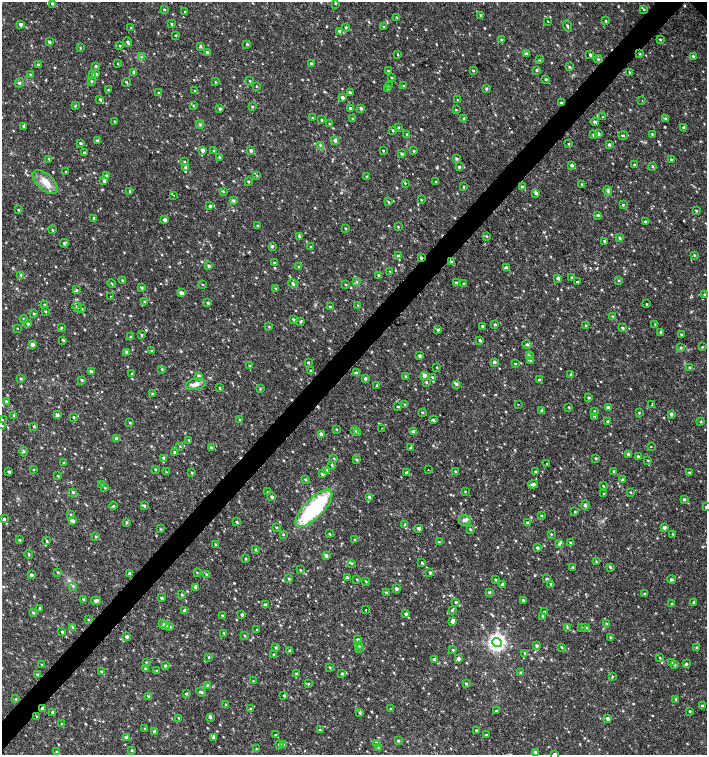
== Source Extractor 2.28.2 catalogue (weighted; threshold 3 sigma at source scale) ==
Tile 7 of 4 x 4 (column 3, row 2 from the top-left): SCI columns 3044-4453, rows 3013-4517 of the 6023 x 6029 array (HDU 1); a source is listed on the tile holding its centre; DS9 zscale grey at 2 x 2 block average (1 PNG px = mean of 2 x 2 image px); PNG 709 x 757 px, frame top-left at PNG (2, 2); each listed source drawn as its Kron ellipse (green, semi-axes under 4 px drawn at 4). Shown black and unused: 4% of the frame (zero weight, under 2 of 3 exposures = <1% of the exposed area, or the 3 px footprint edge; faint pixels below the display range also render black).
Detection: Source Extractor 2.28.2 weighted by HDU 2 'WHT'; one run over the whole footprint, this tile lists its part. Background 0.0179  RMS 0.0033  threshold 0.0149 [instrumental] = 3 sigma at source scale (4.5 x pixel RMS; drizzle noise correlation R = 1.50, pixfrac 1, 0.0396/0.0396 arcsec/px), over >= 5 px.
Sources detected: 866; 7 cosmic-ray / hot-pixel residue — neither listed nor drawn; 1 coinciding with a brighter row at this scale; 13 inside a brighter listed object's ellipse — not listed separately; of the other 845, all 500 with FLUX_AUTO >= 0.596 (the completeness limit of this list) listed and drawn (345 fainter detections not listed), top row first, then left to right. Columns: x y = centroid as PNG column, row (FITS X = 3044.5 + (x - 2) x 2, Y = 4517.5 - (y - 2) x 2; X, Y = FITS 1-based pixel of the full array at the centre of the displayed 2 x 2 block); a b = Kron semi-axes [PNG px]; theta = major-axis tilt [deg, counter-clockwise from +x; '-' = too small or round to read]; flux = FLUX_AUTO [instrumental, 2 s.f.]
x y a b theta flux
52 3 2 2 - 1
335 3 2 2 - 0.81
164 9 3 3 - 0.75
644 9 3 2 - 0.73
185 12 2 2 - 1.1
481 15 3 3 - 1.2
397 17 3 3 - 0.64
548 21 2 2 - 1.7
605 21 3 2 - 0.77
21 24 3 3 - 2.9
171 24 3 3 - 0.84
567 26 6 2 -70 1.2
346 27 3 2 - 0.85
384 27 3 2 - 0.6
131 28 3 2 - 0.65
339 31 3 3 - 1.3
176 35 3 2 - 0.62
501 40 3 3 - 1
660 40 3 3 - 0.89
49 42 3 2 - 1.6
127 42 5 2 - 1.6
247 44 3 2 - 1.1
120 46 3 2 - 0.65
200 46 3 3 - 1.2
80 48 3 2 - 0.64
207 52 3 3 - 1.9
398 54 4 2 - 0.62
526 54 3 3 - 1.3
640 54 3 2 - 0.6
590 55 3 3 - 1.4
693 56 3 3 - 1.1
141 57 3 3 - 0.78
598 59 4 3 - 0.87
540 60 3 3 - 0.67
118 63 3 2 - 0.6
311 63 3 2 - 1.1
38 65 3 3 - 0.99
96 66 2 2 - 1.4
569 67 3 3 - 0.82
473 70 3 2 - 0.89
536 70 3 3 - 0.99
388 71 3 2 - 0.62
134 72 3 2 - 3.8
629 72 2 2 - 0.85
30 74 3 2 - 0.89
92 74 3 3 - 0.68
95 74 3 3 - 1.5
392 77 3 2 - 0.73
546 79 3 3 - 0.79
92 81 3 2 - 1.2
250 81 2 2 - 0.74
127 82 4 2 - 0.95
215 82 3 2 - 0.6
19 83 5 3 - 1.2
256 86 3 2 - 0.66
389 86 3 3 - 0.78
404 86 3 2 - 0.63
388 89 4 3 - 1.5
486 89 3 3 - 0.95
108 90 3 2 - 1.3
195 91 3 3 - 0.75
159 93 3 2 - 0.86
350 93 3 3 - 1.9
342 98 3 2 - 2.9
100 99 3 2 - 1.2
457 100 3 2 - 0.63
642 101 2 2 - 0.7
561 103 2 2 - 1.7
75 106 4 3 - 0.77
193 106 4 3 - 0.85
252 107 3 2 - 0.89
220 108 2 2 - 1.5
350 108 2 2 - 1.6
361 108 3 2 - 1.8
456 110 2 2 - 0.77
603 117 3 2 - 0.7
312 118 3 2 - 0.69
464 118 4 3 - 1
666 118 4 3 - 1.2
352 119 3 2 - 0.74
322 120 3 2 - 0.76
115 122 2 2 - 1
595 122 4 3 - 1.8
200 124 4 3 - 0.93
329 124 3 2 - 0.61
23 126 4 3 - 1.4
398 127 3 3 - 0.82
684 128 3 3 - 2.5
393 130 3 3 - 0.89
407 134 3 3 - 1
598 134 3 3 - 2.3
652 134 3 2 - 0.71
593 135 3 3 - 0.96
623 135 5 3 - 0.9
97 140 3 3 - 1.3
335 140 3 3 - 2.1
80 143 3 2 - 1.2
569 144 3 3 - 0.71
320 145 3 3 - 0.92
609 145 3 2 - 1.5
202 150 3 3 - 4.4
250 150 3 3 - 1.8
214 151 2 2 - 1.1
383 151 2 2 - 0.85
414 151 3 3 - 0.68
84 153 3 2 - 1.7
402 154 3 3 - 1.2
219 157 3 3 - 1
456 158 3 2 - 1.4
49 159 3 2 - 0.79
671 160 3 3 - 1.3
184 162 2 2 - 0.99
572 165 3 3 - 1.9
635 165 2 2 - 1.5
652 166 3 3 - 0.77
459 167 3 2 - 1.3
186 168 3 3 - 3.8
66 172 2 2 - 0.77
257 175 3 2 - 0.6
106 176 3 3 - 2.4
367 177 3 2 - 1.4
104 181 3 3 - 2.2
248 181 3 2 - 0.94
45 182 15 8 -43 9.3
436 182 3 2 - 0.73
405 183 3 3 - 0.76
582 184 3 2 - 1
463 187 3 2 - 0.63
522 187 3 2 - 1.1
130 191 3 2 - 0.89
223 191 3 3 - 0.93
608 191 5 3 - 1.2
536 193 4 3 - 1.6
174 195 2 2 - 1.4
233 200 3 3 - 1.3
421 200 3 2 - 0.66
388 202 3 2 - 0.8
623 205 3 2 - 0.77
210 206 3 3 - 1.9
18 210 3 2 - 0.75
696 211 3 2 - 0.68
598 215 4 3 - 1.5
94 218 2 2 - 1
165 220 3 3 - 2.8
645 222 3 3 - 0.92
258 226 3 2 - 1
398 227 3 2 - 0.61
345 228 2 2 - 0.76
52 230 3 2 - 0.75
299 236 3 3 - 1.1
486 236 3 2 - 0.66
620 238 3 3 - 1.2
604 241 3 3 - 1
64 243 4 3 - 1.4
272 246 3 2 - 1.5
310 247 3 2 - 0.64
694 255 3 3 - 0.75
398 256 3 3 - 1.8
421 258 2 2 - 1.3
451 262 3 2 - 1.3
274 263 3 2 - 0.69
209 266 3 2 - 1.4
298 267 3 2 - 0.6
506 268 3 2 - 3
390 271 2 2 - 1.3
21 275 4 3 - 1.1
378 275 3 3 - 1.1
572 277 2 2 - 1
558 278 3 3 - 2.8
619 280 3 2 - 0.6
122 281 3 2 - 1.2
577 281 2 2 - 2.4
357 282 3 3 - 0.71
112 283 5 2 - 0.62
456 283 3 3 - 1.3
202 284 3 2 - 0.6
293 284 5 3 - 1.3
345 284 3 2 - 0.65
463 284 3 2 - 0.66
141 288 3 3 - 1.3
275 288 3 2 - 0.85
76 290 3 3 - 0.69
181 293 4 3 - 4
704 294 3 3 - 0.79
110 296 2 2 - 1.2
145 302 3 3 - 2.2
208 303 3 2 - 1.4
646 304 2 2 - 0.69
45 305 3 2 - 1.4
358 305 3 2 - 0.6
77 307 5 3 - 1.1
330 307 3 3 - 1.3
82 309 2 2 - 0.7
46 311 3 3 - 0.76
34 313 3 3 - 0.83
613 316 3 2 - 0.62
24 319 4 3 - 1
293 319 3 2 - 1.1
301 321 3 3 - 1.2
28 324 3 3 - 1.7
495 324 3 3 - 1.1
655 324 3 2 - 0.62
482 326 2 2 - 1
586 326 3 2 - 1.1
269 327 3 2 - 0.63
17 328 2 2 - 0.88
61 328 4 3 - 0.8
622 328 3 2 - 1.2
438 330 3 3 - 1.1
661 332 3 3 - 1.3
141 335 3 3 - 0.81
681 335 2 2 - 0.84
131 337 4 3 - 1.7
63 340 3 2 - 1.1
480 340 3 3 - 1.3
32 344 3 3 - 3.7
527 344 5 3 - 1.4
681 347 3 3 - 0.75
702 347 3 2 - 0.67
152 351 3 2 - 0.97
127 352 3 3 - 2.7
529 355 3 3 - 0.65
419 356 3 3 - 1.6
531 361 4 3 - 1.4
308 362 3 2 - 0.95
494 362 3 3 - 1.5
515 364 2 2 - 0.78
250 366 2 2 - 1
437 367 3 2 - 0.65
690 367 3 2 - 1.1
162 369 3 2 - 0.76
91 371 4 3 - 1.6
310 371 3 3 - 1.1
356 373 3 3 - 3
132 374 2 2 - 1.5
571 375 3 3 - 1.1
199 376 3 3 - 3
406 376 3 3 - 1.1
425 376 3 3 - 4.8
432 377 3 3 - 1.2
21 379 3 2 - 1.1
365 379 3 3 - 2
81 380 3 2 - 1.1
539 380 3 2 - 2.1
426 382 3 3 - 1
196 384 10 5 14 4.5
457 384 3 3 - 1.1
377 386 3 3 - 0.94
219 388 3 2 - 0.66
260 388 3 3 - 0.67
152 393 3 2 - 0.88
589 398 4 3 - 1.2
7 402 3 3 - 1.6
518 404 2 2 - 2.6
405 405 3 3 - 0.89
652 405 3 2 - 1.1
398 407 3 3 - 0.84
569 407 3 2 - 0.72
608 408 3 3 - 2.1
542 410 3 3 - 1.7
594 411 3 2 - 0.79
422 412 3 3 - 0.8
639 413 2 2 - 0.74
671 414 3 2 - 2
57 415 4 3 - 2.4
14 416 3 3 - 1.3
595 416 3 3 - 0.87
74 417 3 2 - 0.77
2 420 2 2 - 0.62
240 420 3 2 - 1.1
433 420 3 2 - 1.3
608 421 2 2 - 0.9
130 422 2 2 - 0.82
701 422 3 3 - 0.67
2 426 2 2 - 0.94
34 427 3 2 - 0.86
381 428 2 2 - 1.1
336 429 3 3 - 0.65
355 430 3 3 - 1.1
357 432 3 3 - 1.2
413 432 3 3 - 3.4
321 434 3 3 - 2.8
116 439 3 2 - 2.8
189 440 3 2 - 0.65
180 446 3 2 - 0.63
651 446 2 2 - 0.6
211 447 3 2 - 0.9
411 448 3 3 - 1.5
24 451 5 2 - 0.79
175 452 3 3 - 2.7
629 454 3 2 - 2.3
638 456 2 2 - 1.1
164 458 3 3 - 2.4
334 458 3 3 - 0.68
596 458 3 2 - 0.88
357 460 3 3 - 0.86
648 460 3 2 - 0.8
64 463 3 2 - 0.85
547 464 3 3 - 0.64
331 465 3 3 - 0.75
155 469 3 2 - 0.84
33 470 2 2 - 0.7
327 470 3 3 - 0.79
428 470 2 2 - 0.74
455 471 3 2 - 0.63
614 471 3 2 - 0.98
9 472 3 3 - 1.3
166 472 3 2 - 0.62
535 472 2 2 - 1
689 472 3 2 - 0.79
192 473 3 2 - 0.89
407 473 3 3 - 2
322 474 3 2 - 2.2
58 476 3 2 - 0.9
305 479 3 3 - 1.1
622 480 3 3 - 1.2
533 484 5 3 - 2.4
101 485 3 2 - 1.1
603 486 3 2 - 0.63
105 488 3 3 - 0.79
73 492 3 3 - 1.1
267 492 3 2 - 0.63
465 492 3 2 - 0.64
631 492 3 2 - 0.72
604 494 3 2 - 0.82
272 497 3 3 - 1.6
369 497 3 3 - 1.5
684 499 3 2 - 1.5
585 505 4 3 - 1.6
113 506 4 2 - 0.68
144 506 3 3 - 1.2
706 507 3 2 - 0.79
314 508 24 9 45 79
575 512 3 2 - 0.71
71 515 3 2 - 0.93
541 516 3 3 - 0.77
4 519 3 2 - 1.1
464 520 6 5 - 2.7
73 521 3 3 - 4
126 522 3 3 - 0.89
237 522 3 3 - 0.96
527 523 3 3 - 1.1
405 525 3 3 - 1.7
276 527 2 2 - 0.84
664 527 3 3 - 2.5
419 528 3 3 - 2
160 529 3 2 - 0.81
470 529 3 2 - 0.94
283 534 3 2 - 0.83
329 534 3 2 - 0.73
551 534 3 2 - 0.61
673 534 3 2 - 0.66
96 536 4 3 - 0.79
19 540 3 3 - 0.83
354 540 3 2 - 0.62
47 541 3 2 - 1.4
439 542 3 2 - 0.61
571 543 3 3 - 1.1
559 544 4 3 - 1.3
216 545 3 2 - 0.72
537 548 3 2 - 1.5
255 550 3 3 - 0.92
29 554 4 2 - 0.72
326 556 3 3 - 2.2
246 558 3 2 - 0.74
596 562 3 2 - 0.63
351 563 4 3 - 0.89
422 563 3 2 - 0.8
573 567 3 3 - 0.82
610 567 4 3 - 0.96
300 570 3 2 - 0.63
58 572 3 2 - 0.85
130 573 3 2 - 1.8
197 573 3 2 - 0.67
430 573 2 2 - 1.4
206 574 3 2 - 0.88
31 575 3 2 - 2.7
347 577 4 3 - 1
289 579 3 3 - 0.79
357 579 3 2 - 0.72
496 579 3 3 - 0.83
547 579 3 3 - 1.2
671 579 4 4 - 1.3
366 581 3 2 - 0.73
503 584 3 2 - 2.5
551 584 3 3 - 1.3
73 586 4 3 - 1
195 587 4 3 - 1.4
396 589 3 3 - 1.7
386 592 3 3 - 0.99
489 592 3 2 - 1.3
644 594 3 2 - 0.68
182 595 3 3 - 0.91
161 598 3 3 - 1.3
84 599 3 2 - 0.94
523 600 3 2 - 1.1
96 601 5 3 - 2.8
456 602 2 2 - 1.3
694 602 3 2 - 0.89
672 604 3 2 - 0.82
265 605 3 3 - 1.5
40 608 3 2 - 1.5
366 610 2 2 - 2.3
452 610 4 3 - 0.99
185 611 3 3 - 3.1
544 611 2 2 - 0.84
33 613 3 3 - 1.1
406 614 3 2 - 2
242 615 3 2 - 1.7
222 616 3 2 - 0.93
543 616 3 2 - 0.87
88 620 3 2 - 0.75
452 621 3 3 - 2.5
606 623 3 2 - 0.8
162 624 3 3 - 2.2
166 626 4 3 - 1.3
72 627 3 3 - 0.94
170 627 3 3 - 1.1
586 627 3 2 - 0.91
567 628 3 2 - 0.66
581 628 3 3 - 0.68
257 630 3 2 - 0.99
62 632 3 2 - 1.3
224 633 3 2 - 0.88
244 636 3 2 - 0.69
127 637 3 3 - 2.7
610 637 3 2 - 0.91
358 639 3 3 - 1.4
497 643 4 4 - 330
359 645 3 3 - 1.3
537 646 3 3 - 1.6
561 647 3 2 - 0.9
696 647 3 2 - 0.77
276 648 3 3 - 0.99
360 649 3 3 - 0.61
453 650 3 2 - 0.89
289 651 3 3 - 1.1
525 653 2 2 - 0.85
274 655 2 2 - 1.9
209 657 3 2 - 0.66
660 658 3 2 - 0.73
434 659 3 3 - 2.4
458 659 3 3 - 2.8
146 662 2 2 - 0.77
671 663 3 3 - 0.72
42 664 3 3 - 0.67
686 664 3 2 - 1.5
675 665 3 3 - 1.4
165 666 2 2 - 1.3
330 667 3 2 - 0.87
145 669 3 3 - 0.94
157 670 3 3 - 0.78
101 672 3 3 - 1.1
521 672 3 3 - 0.96
342 673 3 2 - 0.97
37 674 3 3 - 0.86
296 674 3 3 - 1.3
612 676 3 2 - 0.87
253 681 3 3 - 0.72
308 684 3 3 - 0.66
466 684 2 2 - 0.98
208 685 3 3 - 1
201 692 5 2 - 1.3
186 694 3 3 - 1.1
284 696 3 3 - 0.83
149 697 3 3 - 1.3
16 698 3 2 - 0.85
676 700 4 2 - 0.93
226 705 3 2 - 1
702 706 3 3 - 1.1
42 709 2 2 - 2.8
251 709 3 3 - 0.76
391 709 2 2 - 0.75
496 711 2 2 - 0.81
690 711 3 2 - 0.87
52 712 3 2 - 1.6
360 713 3 3 - 1.2
37 717 2 2 - 0.66
210 717 3 3 - 2.4
179 718 3 2 - 0.93
608 719 3 2 - 3
61 724 3 2 - 0.69
145 729 3 3 - 0.8
320 730 3 2 - 0.69
476 730 2 2 - 1.1
154 731 4 3 - 1.4
276 735 3 2 - 1
486 735 2 2 - 1.1
126 737 3 3 - 2.1
213 737 4 3 - 1.6
398 741 3 2 - 1.1
377 743 3 3 - 3.1
279 744 3 3 - 1.9
283 744 3 3 - 0.85
378 748 4 3 - 0.82
256 749 2 2 - 0.63
132 750 2 2 - 1.1
56 752 2 2 - 0.74
535 752 3 3 - 1.3
555 754 2 2 - 2
Overlapping masked pixels (flux is a lower limit): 3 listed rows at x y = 561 103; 421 258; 42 709
Isophote crosses this tile's border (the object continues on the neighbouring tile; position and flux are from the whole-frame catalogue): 4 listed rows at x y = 2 420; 2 426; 706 507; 555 754
Diffuse or blended objects may show on this block-average render without a row.